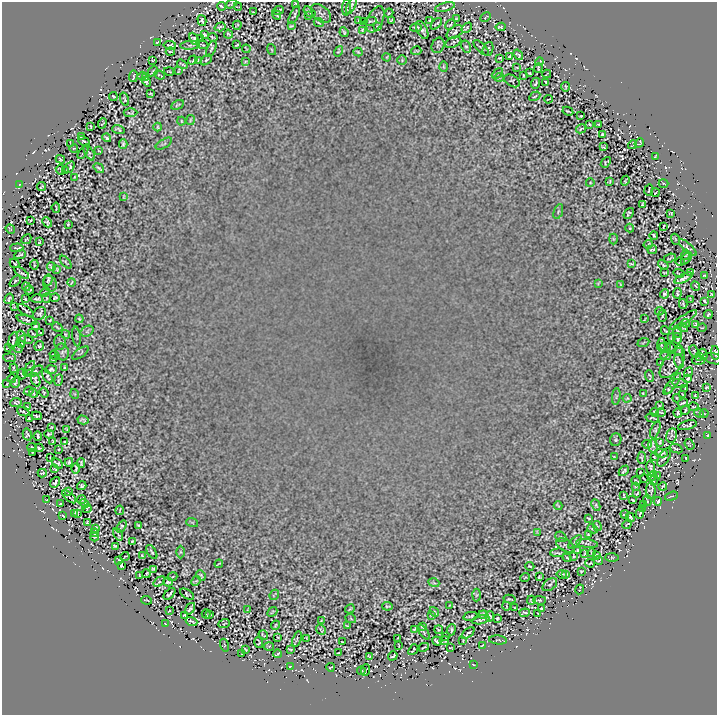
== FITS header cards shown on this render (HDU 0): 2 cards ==
NAXIS1  =                  715 /
NAXIS2  =                  713 /

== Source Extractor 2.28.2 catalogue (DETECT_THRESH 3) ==
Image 715 x 713 px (HDU 0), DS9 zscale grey, 1 PNG px = 1 image px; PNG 719 x 717 px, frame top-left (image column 1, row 713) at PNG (2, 2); each listed source drawn as its Kron ellipse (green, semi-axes under 4 px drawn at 4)
Background 0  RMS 2.2e-04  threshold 6.59e-04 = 3 sigma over >= 5 px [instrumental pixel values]
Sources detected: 630; of the 630, the 500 brightest by FLUX_AUTO listed and drawn (130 fainter detections omitted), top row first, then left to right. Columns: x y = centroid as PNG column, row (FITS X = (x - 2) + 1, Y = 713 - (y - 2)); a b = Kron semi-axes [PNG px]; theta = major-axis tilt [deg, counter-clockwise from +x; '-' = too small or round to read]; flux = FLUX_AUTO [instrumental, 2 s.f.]
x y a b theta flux
295 3 3 2 - 0.012
231 4 6 3 34 0.017
351 5 9 3 65 0.023
222 6 4 2 - 0.02
238 7 4 2 - 0.011
347 7 8 4 85 0.026
445 7 10 4 14 0.026
278 10 6 2 20 0.018
254 12 3 2 - 0.016
309 12 7 2 -37 0.02
321 13 12 7 -43 0.045
389 13 4 3 - 0.015
277 15 4 2 - 0.015
294 15 10 4 65 0.015
308 15 3 2 - 0.012
485 17 6 2 30 0.013
375 19 14 7 66 0.035
456 19 3 3 - 0.014
391 20 4 2 - 0.014
430 20 3 2 - 0.014
202 21 6 4 -74 0.018
358 21 3 2 - 0.014
364 21 3 2 - 0.011
370 21 6 2 12 0.015
319 23 5 3 - 0.017
436 24 7 2 47 0.018
450 24 6 3 44 0.014
237 25 4 2 - 0.013
291 26 4 2 - 0.017
220 27 6 3 18 0.024
378 27 4 2 - 0.013
501 27 5 4 - 0.024
416 28 5 3 - 0.021
467 28 6 2 47 0.021
362 30 3 2 - 0.016
422 30 10 5 -64 0.034
344 32 5 2 - 0.023
455 32 9 5 32 0.034
228 34 4 2 - 0.014
204 35 4 3 - 0.016
213 37 5 2 - 0.017
194 39 6 4 -64 0.024
201 39 2 2 - 0.011
157 42 3 2 - 0.011
453 42 8 5 24 0.019
170 45 6 3 -8 0.027
190 45 10 3 3 0.027
202 45 6 2 -21 0.012
237 45 4 2 - 0.015
438 45 8 6 67 0.026
466 47 6 4 -61 0.021
481 48 10 2 -45 0.015
211 49 8 3 67 0.015
246 49 4 2 - 0.011
488 49 7 5 72 0.024
272 50 6 2 -71 0.012
170 51 4 2 - 0.011
338 51 5 3 - 0.016
416 51 5 2 - 0.016
358 52 4 2 - 0.016
518 55 6 3 -53 0.017
510 56 4 2 - 0.018
387 57 4 2 - 0.012
500 58 3 2 - 0.013
153 60 3 2 - 0.011
193 60 5 2 - 0.017
206 60 7 3 37 0.022
402 60 5 4 - 0.018
198 61 4 2 - 0.013
245 62 3 2 - 0.012
540 62 4 2 - 0.011
182 64 5 2 - 0.014
444 67 5 3 - 0.013
517 67 3 2 - 0.013
538 68 5 2 - 0.014
153 71 6 2 42 0.015
169 71 5 2 - 0.012
178 71 4 2 - 0.015
497 73 6 2 46 0.013
529 73 3 2 - 0.012
547 74 4 2 - 0.011
160 75 5 2 - 0.012
523 75 3 2 - 0.014
133 76 6 2 82 0.02
142 76 4 3 - 0.021
145 77 3 2 - 0.015
499 77 5 3 - 0.012
512 81 8 5 -30 0.014
147 82 5 4 - 0.028
546 82 3 2 - 0.013
535 83 6 2 68 0.019
566 87 4 2 - 0.013
151 94 4 2 - 0.014
535 96 6 2 30 0.013
113 97 4 2 - 0.016
125 99 7 3 -72 0.018
548 99 4 2 - 0.012
177 105 7 3 28 0.016
568 111 5 2 - 0.016
130 113 7 3 3 0.017
581 116 3 2 - 0.011
190 120 5 2 - 0.016
181 121 4 3 - 0.011
102 123 5 3 - 0.012
590 124 3 2 - 0.013
598 124 3 2 - 0.012
91 127 4 2 - 0.015
158 127 4 4 - 0.015
118 129 6 3 -18 0.022
581 129 5 2 - 0.014
602 134 3 2 - 0.016
81 137 4 2 - 0.013
107 138 4 2 - 0.017
84 141 6 3 -34 0.024
71 143 4 2 - 0.013
639 143 5 3 - 0.017
123 144 5 3 - 0.027
164 144 9 4 31 0.022
633 145 4 2 - 0.013
603 147 3 2 - 0.017
74 148 4 3 - 0.011
99 151 3 2 - 0.011
83 152 7 2 56 0.015
89 152 9 4 -62 0.021
655 157 3 3 - 0.013
60 159 5 3 - 0.022
606 162 6 3 51 0.015
70 167 6 3 52 0.019
99 168 6 2 -38 0.017
60 170 5 2 - 0.011
65 170 3 2 - 0.011
75 177 3 2 - 0.012
610 181 4 2 - 0.012
625 181 5 2 - 0.015
590 183 4 3 - 0.012
664 183 5 2 - 0.011
19 184 3 2 - 0.011
41 187 5 2 - 0.014
649 190 6 2 81 0.011
655 193 4 2 - 0.011
124 197 4 2 - 0.013
642 205 4 2 - 0.015
56 208 5 2 - 0.011
558 211 8 2 69 0.016
629 213 6 3 50 0.025
671 213 4 2 - 0.013
30 220 3 2 - 0.015
47 222 5 4 - 0.015
68 224 4 2 - 0.016
663 226 4 2 - 0.012
630 228 4 4 - 0.012
10 229 5 2 - 0.012
654 235 4 2 - 0.014
26 239 5 2 - 0.017
613 239 5 3 - 0.014
675 239 5 3 - 0.015
39 242 3 2 - 0.012
648 244 4 2 - 0.011
688 247 11 4 -42 0.026
17 248 6 2 2 0.013
652 250 5 2 - 0.017
20 255 6 3 25 0.021
686 255 5 2 - 0.019
670 258 6 2 22 0.016
686 258 7 3 52 0.011
680 261 4 2 - 0.017
66 262 7 3 -48 0.015
15 263 5 2 - 0.013
631 264 4 2 - 0.015
34 265 5 2 - 0.016
663 265 6 2 -37 0.019
51 267 4 3 - 0.025
57 269 3 2 - 0.015
665 272 4 2 - 0.013
690 272 4 2 - 0.015
22 273 8 2 -36 0.018
679 273 5 2 - 0.017
705 276 4 2 - 0.014
683 278 10 4 26 0.046
48 280 6 2 72 0.02
15 281 7 3 47 0.018
72 282 4 2 - 0.012
598 283 3 2 - 0.011
50 284 8 6 -66 0.04
621 285 4 2 - 0.017
696 286 5 2 - 0.012
26 287 4 2 - 0.015
29 290 4 3 - 0.019
45 292 5 3 - 0.011
677 293 5 2 - 0.017
664 294 5 3 - 0.02
712 294 4 3 - 0.011
47 298 5 3 - 0.013
55 298 4 3 - 0.015
9 299 5 3 - 0.021
25 299 3 2 - 0.014
37 299 6 4 -3 0.032
691 299 4 2 - 0.012
705 301 3 2 - 0.016
683 304 5 2 - 0.014
14 307 4 2 - 0.013
25 310 9 2 -34 0.029
659 311 4 2 - 0.014
39 313 7 5 42 0.028
708 314 4 3 - 0.019
662 315 6 3 87 0.015
79 319 4 3 - 0.013
645 319 4 2 - 0.011
27 320 10 4 -18 0.022
50 320 3 2 - 0.012
683 320 16 4 35 0.039
685 323 4 2 - 0.012
696 324 3 3 - 0.017
35 326 3 3 - 0.021
57 327 5 2 - 0.017
683 327 5 2 - 0.017
702 328 4 4 - 0.015
87 331 7 5 32 0.027
665 331 4 2 - 0.013
677 331 6 3 -77 0.019
33 333 5 2 - 0.015
40 333 3 2 - 0.014
65 334 4 2 - 0.016
21 336 6 4 -72 0.023
76 336 10 3 -82 0.019
672 337 4 2 - 0.017
677 338 5 3 - 0.023
27 339 7 2 -13 0.024
13 340 8 2 77 0.03
60 342 7 5 -87 0.021
643 342 6 2 22 0.012
21 344 3 3 - 0.013
661 345 7 2 83 0.029
39 346 5 4 - 0.014
665 346 6 4 -2 0.013
9 347 4 2 - 0.011
18 348 5 2 - 0.014
671 348 6 2 -56 0.016
679 350 5 2 - 0.015
62 352 8 6 -79 0.031
694 352 6 2 -66 0.018
80 353 9 2 37 0.011
715 353 7 2 -80 0.019
703 354 5 3 - 0.025
55 355 5 2 - 0.012
665 356 5 3 - 0.02
699 356 3 2 - 0.012
10 358 6 2 -6 0.011
53 359 4 2 - 0.012
713 359 10 5 -16 0.036
698 360 6 5 - 0.021
679 361 7 4 -76 0.022
660 363 3 2 - 0.012
672 363 18 9 54 0.062
65 367 4 3 - 0.017
14 368 5 2 - 0.013
29 368 8 2 56 0.021
51 370 6 4 3 0.02
34 371 9 3 26 0.016
689 372 5 2 - 0.013
22 374 5 2 - 0.019
47 376 8 3 -60 0.029
650 376 6 4 -70 0.014
12 378 4 3 - 0.016
688 378 4 2 - 0.018
36 380 7 4 -70 0.028
58 380 6 3 80 0.015
15 382 5 3 - 0.018
680 383 8 4 -8 0.018
7 384 3 2 - 0.013
672 384 13 3 52 0.013
706 387 3 2 - 0.014
685 388 3 2 - 0.013
668 389 3 2 - 0.014
29 391 5 4 - 0.023
33 393 4 2 - 0.019
44 393 5 4 - 0.017
75 394 5 3 - 0.011
643 394 3 2 - 0.013
682 394 3 2 - 0.011
696 395 4 2 - 0.016
616 396 8 3 84 0.024
627 398 4 4 - 0.015
677 398 4 2 - 0.012
16 403 5 3 - 0.024
683 403 5 2 - 0.021
27 406 3 2 - 0.015
659 406 3 3 - 0.011
694 407 5 2 - 0.014
685 410 4 2 - 0.014
23 412 6 2 -23 0.025
655 412 4 3 - 0.02
661 412 4 2 - 0.013
678 413 4 2 - 0.02
699 413 5 4 - 0.021
704 414 4 2 - 0.012
37 416 5 2 - 0.018
652 418 7 2 -14 0.015
29 419 3 2 - 0.014
83 420 5 3 - 0.025
687 425 10 4 14 0.02
51 427 3 2 - 0.012
67 429 3 2 - 0.011
655 430 9 4 69 0.021
27 434 6 4 -75 0.026
49 434 5 2 - 0.018
671 435 7 5 76 0.018
708 435 3 2 - 0.011
38 436 5 2 - 0.023
616 440 6 5 - 0.023
53 442 3 2 - 0.012
65 442 3 2 - 0.014
660 442 4 2 - 0.011
647 444 5 2 - 0.018
690 444 6 2 -54 0.015
653 446 6 5 - 0.023
32 448 5 3 - 0.012
39 448 4 3 - 0.022
59 449 3 2 - 0.011
676 449 7 2 -21 0.016
32 452 3 2 - 0.012
661 453 6 3 -11 0.016
614 457 3 2 - 0.012
654 457 3 2 - 0.013
664 457 10 5 58 0.033
51 458 3 2 - 0.012
642 458 6 3 88 0.017
686 458 3 2 - 0.011
69 462 4 3 - 0.019
57 463 6 4 -45 0.018
81 463 5 3 - 0.015
54 468 3 3 - 0.017
76 468 5 2 - 0.021
651 468 7 3 -81 0.03
624 471 6 2 46 0.02
640 472 3 2 - 0.014
42 473 4 2 - 0.015
652 476 5 4 - 0.025
658 476 4 2 - 0.016
644 478 4 2 - 0.012
654 480 5 2 - 0.02
636 481 5 2 - 0.015
55 482 6 3 52 0.02
82 486 5 4 - 0.024
636 486 3 2 - 0.013
663 486 4 2 - 0.016
651 491 8 5 88 0.028
68 492 4 2 - 0.012
637 493 4 2 - 0.014
624 496 4 2 - 0.015
671 496 7 2 20 0.017
69 497 8 2 -42 0.023
82 499 4 3 - 0.017
47 500 3 2 - 0.013
633 500 4 2 - 0.014
647 500 6 2 -81 0.016
658 501 4 2 - 0.021
60 504 3 2 - 0.011
84 504 5 2 - 0.017
643 504 2 2 - 0.011
596 505 6 4 -65 0.019
558 506 4 2 - 0.013
87 509 4 2 - 0.013
642 509 4 2 - 0.013
120 510 5 2 - 0.011
640 513 5 2 - 0.016
74 514 4 2 - 0.013
78 514 4 2 - 0.013
625 514 4 4 - 0.017
63 516 3 2 - 0.011
589 518 4 2 - 0.015
630 518 5 2 - 0.014
192 522 6 3 -19 0.014
87 523 4 3 - 0.017
627 524 5 2 - 0.012
139 525 4 3 - 0.017
122 526 6 3 56 0.015
597 526 5 2 - 0.014
96 528 4 3 - 0.017
593 529 5 3 - 0.014
538 532 3 2 - 0.014
95 533 4 2 - 0.015
118 534 6 3 -59 0.027
588 535 3 2 - 0.013
94 537 4 3 - 0.015
561 537 6 4 -42 0.018
132 541 4 3 - 0.012
575 542 8 3 46 0.027
587 544 11 3 -7 0.023
565 545 10 6 -29 0.024
115 546 4 3 - 0.017
577 550 3 2 - 0.012
152 552 8 3 -59 0.02
180 552 6 4 -89 0.015
558 553 7 2 2 0.021
592 553 4 2 - 0.013
585 554 4 2 - 0.011
596 555 3 2 - 0.013
125 556 4 2 - 0.013
142 556 4 2 - 0.015
574 556 4 3 - 0.015
612 557 6 4 -1 0.013
567 558 4 3 - 0.013
119 560 2 2 - 0.011
598 561 5 3 - 0.02
590 563 4 2 - 0.017
219 564 4 2 - 0.012
121 566 3 3 - 0.017
530 566 4 2 - 0.015
153 569 4 3 - 0.021
581 571 4 3 - 0.013
146 574 4 2 - 0.018
561 574 5 2 - 0.012
566 574 3 2 - 0.018
139 576 3 2 - 0.012
201 576 5 3 - 0.015
172 577 5 2 - 0.012
539 577 3 3 - 0.016
525 578 5 3 - 0.011
196 581 5 4 - 0.018
159 582 6 3 38 0.016
168 582 4 3 - 0.017
434 583 5 3 - 0.014
550 585 8 5 36 0.031
580 589 5 2 - 0.013
169 594 7 3 46 0.03
187 594 8 3 -33 0.015
274 595 5 2 - 0.013
476 595 6 4 87 0.018
510 599 6 2 -13 0.018
146 600 5 2 - 0.013
531 600 4 3 - 0.015
540 600 6 4 -2 0.014
387 606 5 3 - 0.013
449 606 3 2 - 0.01
506 606 4 2 - 0.011
515 608 4 2 - 0.016
541 608 3 2 - 0.014
190 609 6 2 55 0.027
350 609 5 2 - 0.014
248 610 4 2 - 0.012
169 611 3 2 - 0.016
272 612 5 2 - 0.015
434 612 5 2 - 0.014
525 613 5 2 - 0.016
538 613 2 2 - 0.011
206 614 4 2 - 0.011
210 614 3 2 - 0.011
483 614 4 4 - 0.027
185 615 3 3 - 0.013
431 616 4 2 - 0.011
470 616 7 2 12 0.025
489 616 5 4 - 0.025
498 618 4 3 - 0.015
351 619 5 3 - 0.012
481 620 9 3 13 0.015
191 621 6 3 -19 0.019
321 621 3 2 - 0.013
224 623 6 2 22 0.013
166 624 3 2 - 0.011
275 625 5 3 - 0.013
347 626 4 2 - 0.014
422 626 3 3 - 0.015
414 629 4 3 - 0.015
321 630 6 3 -50 0.019
439 630 4 3 - 0.014
451 630 5 4 - 0.021
424 632 8 3 -51 0.017
468 633 8 2 40 0.02
263 635 5 2 - 0.014
446 636 4 2 - 0.013
278 637 3 2 - 0.012
307 638 4 2 - 0.011
398 638 3 2 - 0.011
297 639 8 2 72 0.015
498 640 9 4 -5 0.019
437 641 5 3 - 0.018
444 641 5 3 - 0.015
463 641 3 2 - 0.011
342 642 3 2 - 0.012
259 643 5 3 - 0.014
224 645 6 4 -72 0.012
482 645 3 2 - 0.011
269 646 5 3 - 0.013
399 646 3 2 - 0.011
424 647 5 2 - 0.016
450 648 4 2 - 0.011
245 649 4 2 - 0.015
290 649 3 2 - 0.011
413 650 6 2 51 0.017
339 653 4 2 - 0.013
242 654 2 2 - 0.012
277 654 4 2 - 0.018
369 656 4 2 - 0.014
393 656 5 2 - 0.019
473 665 3 2 - 0.011
290 666 3 2 - 0.012
330 667 4 2 - 0.014
365 670 6 3 70 0.012
361 671 4 2 - 0.015
At the frame edge (FLAGS 8, measured only in part): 6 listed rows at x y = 295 3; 231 4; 222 6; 347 7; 715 353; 713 359
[130 fainter detections neither listed nor drawn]